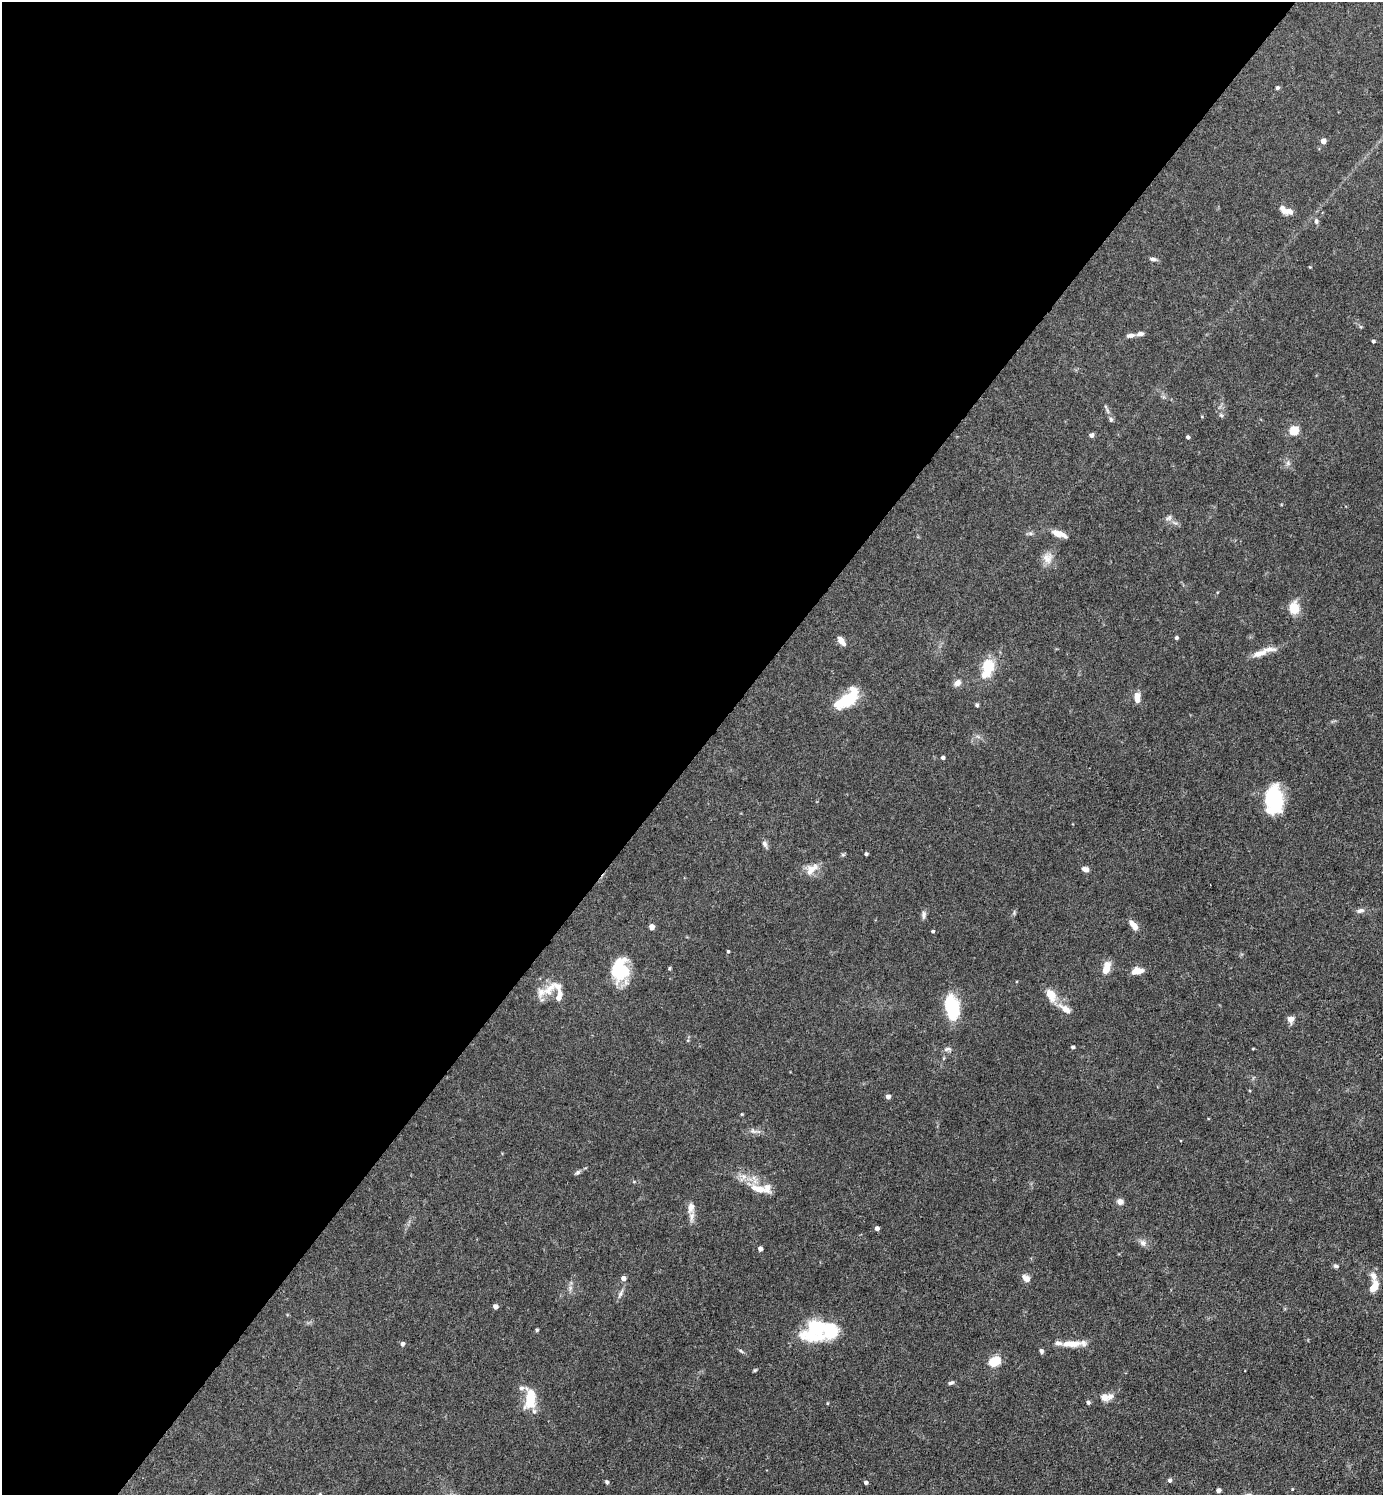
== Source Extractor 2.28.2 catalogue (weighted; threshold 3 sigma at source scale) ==
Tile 5 of 4 x 4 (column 1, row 2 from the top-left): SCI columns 298-1678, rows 2987-4479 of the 5974 x 5972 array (HDU 1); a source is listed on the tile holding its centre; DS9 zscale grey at full resolution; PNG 1385 x 1497 px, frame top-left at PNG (2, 2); no overlay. Shown black and unused: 51% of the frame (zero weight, under 3 of 4 exposures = <1% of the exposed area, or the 3 px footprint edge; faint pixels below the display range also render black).
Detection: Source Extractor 2.28.2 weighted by HDU 2 'WHT'; one run over the whole footprint, this tile lists its part. Background 0.0754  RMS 0.0039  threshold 0.0176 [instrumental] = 3 sigma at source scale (4.5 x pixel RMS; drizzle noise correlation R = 1.50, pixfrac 1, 0.05/0.05 arcsec/px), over >= 5 px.
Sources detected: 98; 3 inside a brighter object's white glare — not listed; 10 inside a brighter listed object's ellipse — not listed separately; the other 85 listed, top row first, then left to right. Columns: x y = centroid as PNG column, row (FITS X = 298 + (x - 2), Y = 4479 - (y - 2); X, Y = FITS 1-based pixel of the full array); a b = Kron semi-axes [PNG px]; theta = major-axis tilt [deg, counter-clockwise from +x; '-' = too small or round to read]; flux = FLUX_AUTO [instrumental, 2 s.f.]
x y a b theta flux
1277 88 4 4 - 0.91
1323 141 4 4 - 3.3
1290 211 14 8 -3 2.3
1316 221 7 6 - 0.99
1153 259 9 5 -10 1.1
1140 334 9 5 10 1.3
1130 335 9 5 7 1.6
1373 341 4 3 - 0.77
1221 415 6 5 - 0.65
1111 419 7 5 -70 0.75
1293 431 5 5 - 21
1091 435 4 4 - 1.6
1188 437 3 3 - 0.91
1288 463 5 5 - 0.88
1169 518 10 6 44 1.2
1059 534 18 7 -21 4.1
1048 558 15 14 - 3.7
1294 608 12 10 -88 7.1
1176 638 4 4 - 0.8
841 641 12 6 -54 2.4
1260 653 27 8 20 4.4
987 668 24 13 73 11
957 683 9 7 39 2
1137 697 12 6 90 3.6
847 699 29 14 38 15
977 705 5 4 - 0.7
943 757 4 4 - 0.91
1274 800 25 15 -89 29
764 844 10 6 -68 1.3
866 854 4 3 - 0.73
1085 869 7 5 -23 2.2
811 870 18 12 58 4
1360 911 10 6 13 1.4
924 915 11 6 87 1.2
1133 925 15 7 -49 2.6
651 927 4 4 - 3.8
933 931 4 4 - 0.67
728 951 4 3 - 0.45
669 968 4 3 - 0.49
1106 968 14 7 74 5.2
619 970 29 17 78 15
1137 971 12 7 6 4.1
549 989 28 11 47 5.3
1051 995 19 11 -61 5.1
559 997 13 6 74 3.2
952 1008 20 10 -77 30
1065 1009 18 8 -34 3.7
1290 1019 7 7 - 2.3
1073 1047 3 3 - 0.88
947 1049 11 5 6 1.2
888 1096 4 4 - 1.8
741 1114 4 3 - 0.39
754 1131 11 5 -16 1.5
577 1172 8 5 39 0.85
767 1188 18 14 -1 4.9
1120 1202 7 7 - 1.8
691 1207 13 8 81 2.7
877 1228 4 4 - 1.7
1143 1243 10 9 - 1.8
760 1249 4 4 - 1.5
1336 1266 6 5 - 0.84
1373 1276 13 8 -64 2.6
623 1278 5 5 - 2
1026 1278 10 6 -40 2.5
1374 1286 13 7 61 4.5
570 1288 7 4 72 0.94
621 1293 12 5 62 1.3
495 1306 4 4 - 1.9
815 1327 34 19 27 17
537 1330 4 3 - 0.54
402 1344 4 4 - 1.3
1072 1344 26 8 2 5.8
1041 1351 6 4 -72 0.87
995 1361 12 9 25 7
755 1370 5 4 - 0.47
951 1383 7 4 20 0.92
1104 1397 10 9 - 2.6
530 1399 24 12 87 10
1088 1402 4 4 - 0.89
827 1403 5 3 - 0.33
1169 1480 5 4 - 0.97
607 1482 6 5 - 0.64
866 1482 4 4 - 1.1
1292 1489 4 4 - 0.31
1218 1490 4 4 - 1.3